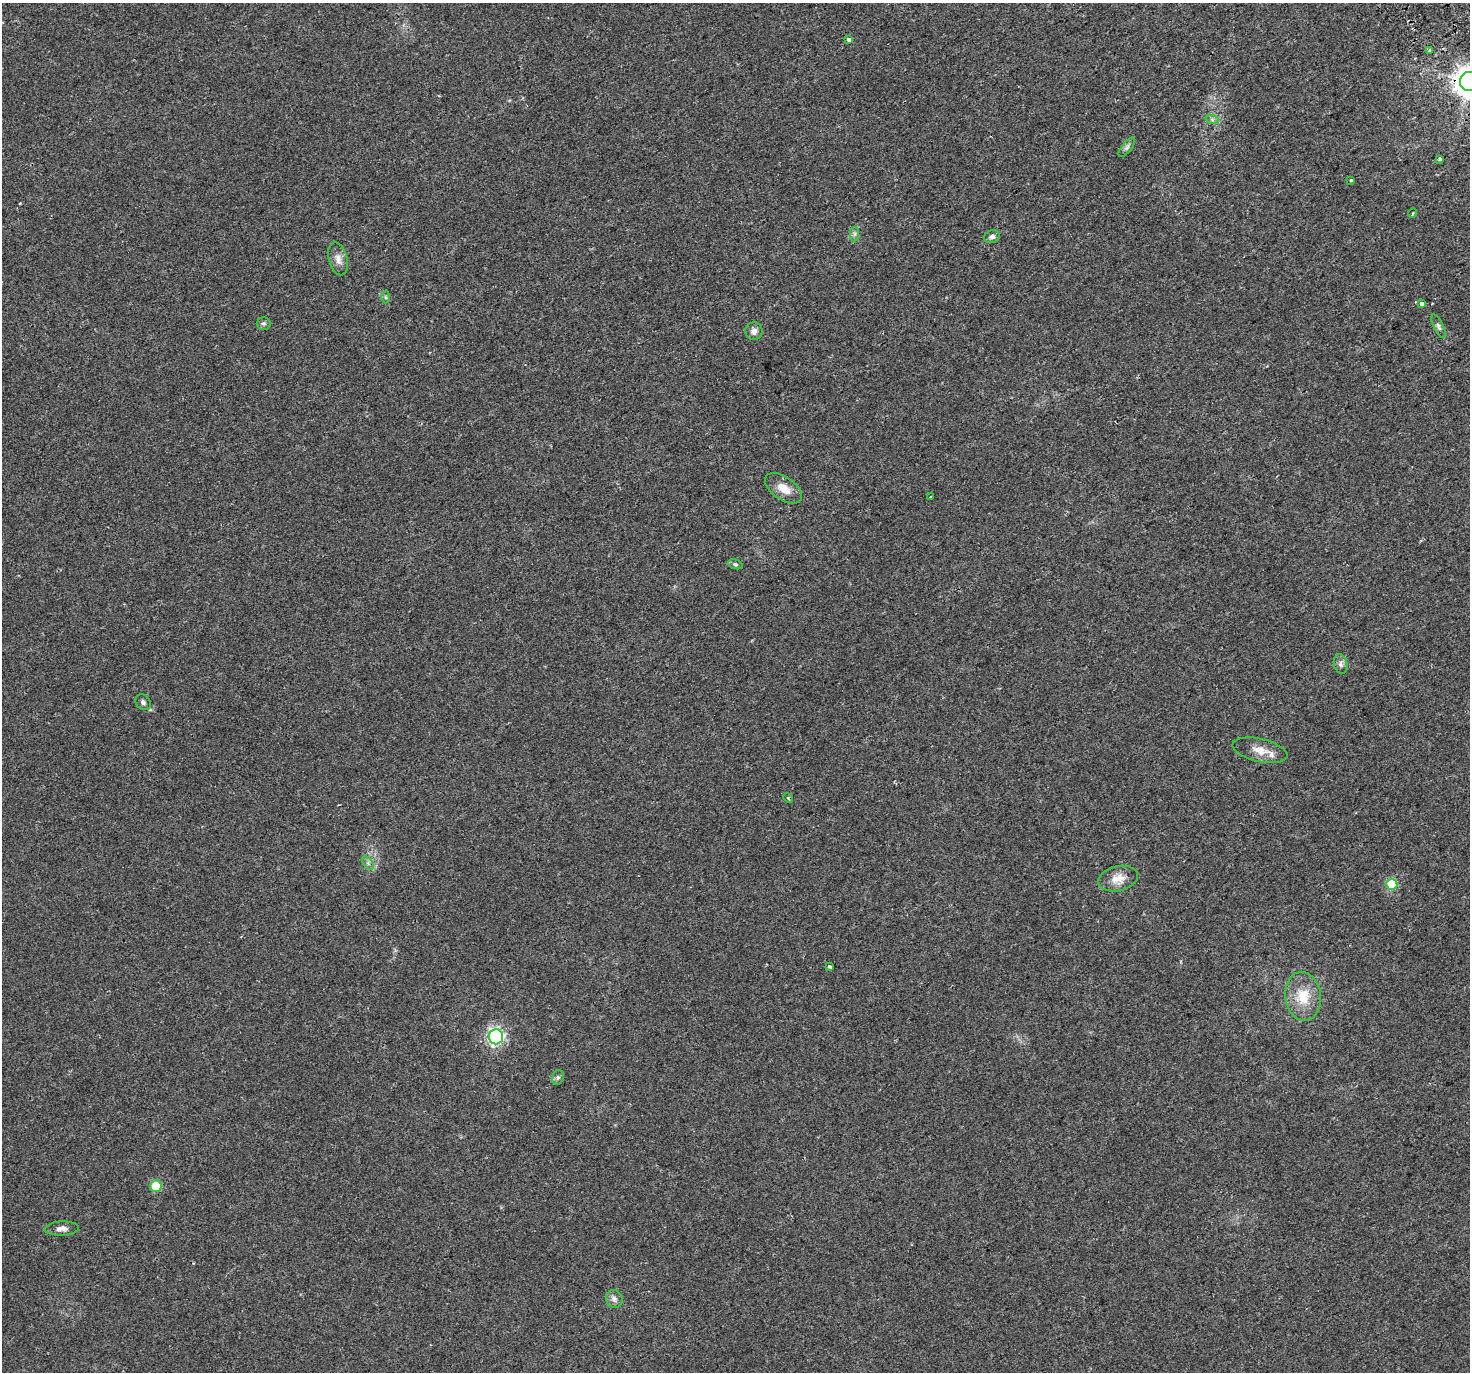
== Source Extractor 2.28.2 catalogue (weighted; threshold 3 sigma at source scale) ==
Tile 10 of 4 x 4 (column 2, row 3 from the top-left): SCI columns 1509-2976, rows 1570-2939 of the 5951 x 5823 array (HDU 1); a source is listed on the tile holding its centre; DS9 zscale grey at full resolution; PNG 1472 x 1374 px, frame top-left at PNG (2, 3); each listed source drawn as its Kron ellipse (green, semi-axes under 4 px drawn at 4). Shown black and unused: <1% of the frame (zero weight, under 2 of 3 exposures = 2% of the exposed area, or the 3 px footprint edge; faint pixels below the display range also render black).
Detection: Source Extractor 2.28.2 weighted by HDU 2 'WHT'; one run over the whole footprint, this tile lists its part. Background 0.0227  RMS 0.0054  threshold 0.0241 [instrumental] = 3 sigma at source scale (4.5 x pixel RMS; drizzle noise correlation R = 1.50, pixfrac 1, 0.0396/0.0396 arcsec/px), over >= 5 px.
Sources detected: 33; all 33 listed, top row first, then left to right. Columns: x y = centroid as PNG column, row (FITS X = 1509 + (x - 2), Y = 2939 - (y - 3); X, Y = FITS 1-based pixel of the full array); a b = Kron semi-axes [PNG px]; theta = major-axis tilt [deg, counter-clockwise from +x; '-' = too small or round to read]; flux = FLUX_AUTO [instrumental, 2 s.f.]
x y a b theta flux
849 39 4 3 - 4.1
1430 50 4 3 - 5.3
1469 82 9 9 - 740
1212 119 7 4 -19 1.1
1127 147 11 5 51 1.5
1440 159 4 3 - 3.1
1351 180 3 3 - 2
1413 213 4 3 - 0.45
854 234 7 4 89 1.2
992 237 8 6 13 1.9
338 259 17 9 -75 3.8
386 297 6 4 -88 0.8
1421 304 4 3 - 5.3
264 323 7 6 - 1.1
1438 326 13 5 -64 1.6
754 331 9 8 - 2.5
783 488 21 11 -34 7.1
931 497 3 3 - 1.2
735 564 7 4 -18 0.96
1341 664 10 6 -75 1.9
143 702 9 7 -44 1.6
1260 750 28 11 -13 7.2
788 798 5 3 - 0.64
368 863 7 4 -57 1.3
1118 879 20 12 13 6.9
1392 884 5 5 - 29
829 967 4 3 - 1.1
1303 996 24 17 -83 14
496 1037 8 7 - 120
558 1077 7 5 74 1.2
156 1186 6 5 - 17
62 1229 17 7 3 3.1
614 1299 9 8 - 2.3
Overlapping masked pixels (flux is a lower limit): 1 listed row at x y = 1469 82
Isophote crosses this tile's border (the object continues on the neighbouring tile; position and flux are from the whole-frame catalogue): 1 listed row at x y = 1469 82